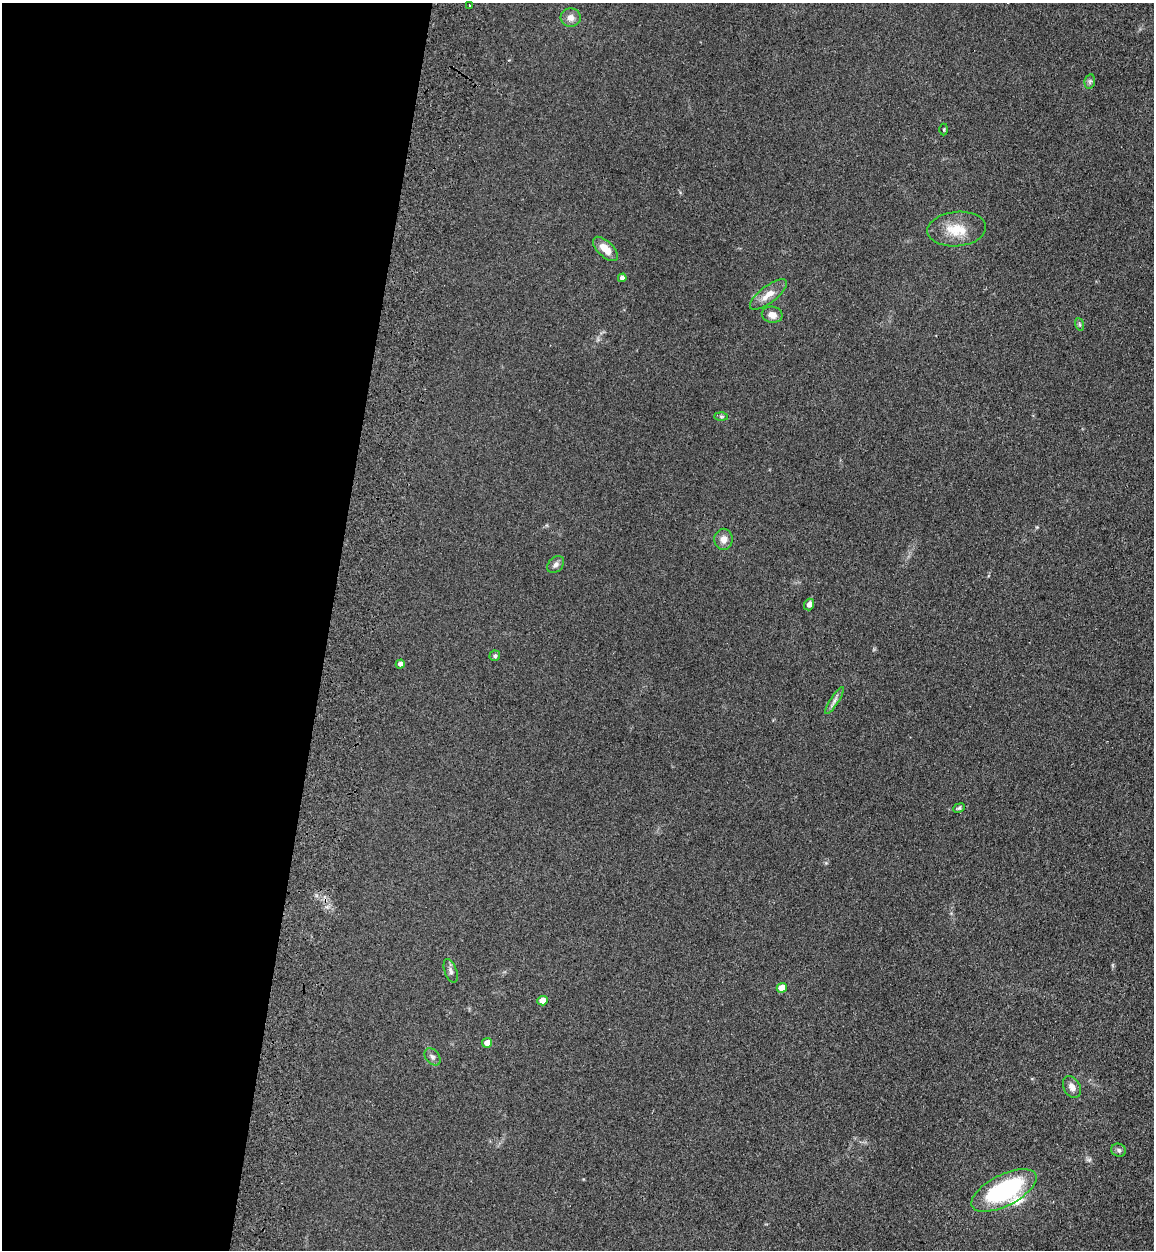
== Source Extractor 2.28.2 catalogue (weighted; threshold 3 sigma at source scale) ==
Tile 5 of 4 x 4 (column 1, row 2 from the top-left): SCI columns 360-1511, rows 2534-3781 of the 5209 x 5064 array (HDU 1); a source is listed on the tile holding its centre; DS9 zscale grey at full resolution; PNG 1156 x 1252 px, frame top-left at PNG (2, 3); each listed source drawn as its Kron ellipse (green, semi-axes under 4 px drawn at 4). Shown black and unused: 28% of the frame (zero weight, under 3 of 4 exposures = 6% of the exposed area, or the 3 px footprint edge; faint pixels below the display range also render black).
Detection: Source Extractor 2.28.2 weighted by HDU 2 'WHT'; one run over the whole footprint, this tile lists its part. Background 0.135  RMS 0.0077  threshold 0.0348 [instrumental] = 3 sigma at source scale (4.5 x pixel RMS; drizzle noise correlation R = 1.50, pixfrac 1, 0.05/0.05 arcsec/px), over >= 5 px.
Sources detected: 27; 1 inside a brighter listed object's ellipse — not listed separately; the other 26 listed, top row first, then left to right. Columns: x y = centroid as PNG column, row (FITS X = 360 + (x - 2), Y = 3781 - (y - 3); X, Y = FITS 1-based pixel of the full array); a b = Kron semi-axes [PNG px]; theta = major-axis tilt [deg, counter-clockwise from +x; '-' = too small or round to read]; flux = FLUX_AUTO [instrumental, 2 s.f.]
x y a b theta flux
470 5 3 3 - 1.4
571 17 10 9 - 5
1090 81 7 5 79 1.5
944 129 6 3 -90 0.71
957 229 29 17 5 19
605 249 15 7 -43 9.4
622 278 4 4 - 3
768 294 22 8 38 9
772 315 10 8 -12 5.7
1079 324 6 4 -71 1.1
721 416 6 4 -1 1.2
723 539 10 9 - 5.3
556 564 9 7 44 2.8
809 604 6 5 - 3.7
495 656 5 5 - 1.5
400 664 4 4 - 2.8
834 701 16 4 57 2.9
959 808 6 4 22 1.3
451 971 12 6 -70 2.6
782 988 5 4 - 9
543 1001 5 4 - 9.1
487 1043 5 4 - 7.7
432 1057 10 6 -50 2.5
1072 1087 11 8 -62 4.5
1119 1150 7 6 - 2
1004 1190 36 15 27 99